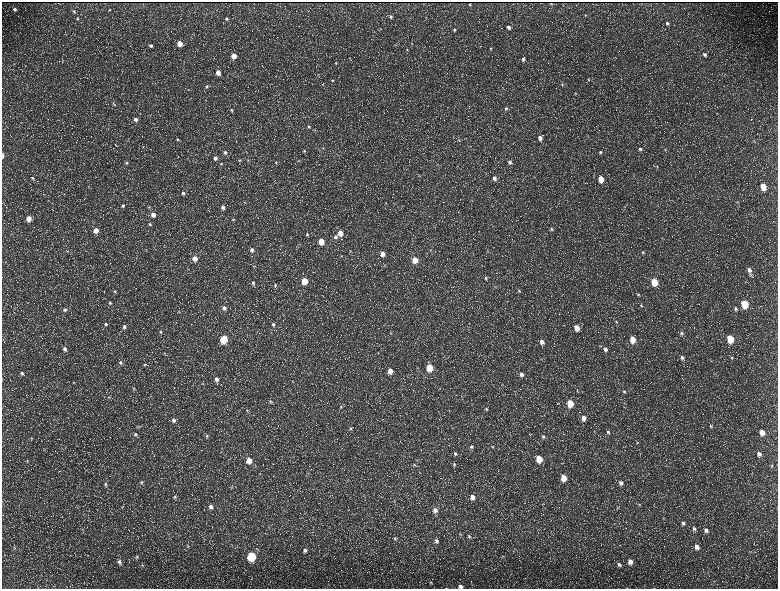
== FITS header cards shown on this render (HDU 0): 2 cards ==
NAXIS1  =                 1552 / length of data axis 1
NAXIS2  =                 1173 / length of data axis 2

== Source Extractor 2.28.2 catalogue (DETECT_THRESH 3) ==
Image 1552 x 1173 px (HDU 0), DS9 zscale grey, zoomed out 1/2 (1 PNG px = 2 x 2 image px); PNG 780 x 591 px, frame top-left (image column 1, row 1173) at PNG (2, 2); no overlay
Background 216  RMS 9.7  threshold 29.1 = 3 sigma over >= 5 px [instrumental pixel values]
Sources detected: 231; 36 cannot appear on this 1/2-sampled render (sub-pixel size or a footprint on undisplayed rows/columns) and are not listed; the other 195 listed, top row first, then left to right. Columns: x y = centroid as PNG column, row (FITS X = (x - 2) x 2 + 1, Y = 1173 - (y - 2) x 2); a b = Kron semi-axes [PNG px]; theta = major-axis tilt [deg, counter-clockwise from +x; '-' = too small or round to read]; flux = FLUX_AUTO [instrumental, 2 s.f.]
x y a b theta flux
551 3 2 1 - 1100
470 5 2 2 - 1400
15 9 3 3 - 4000
110 10 4 2 - 1200
74 11 4 4 - 2600
585 15 3 3 - 1300
391 17 4 3 - 3000
77 18 4 3 - 2600
226 19 4 4 - 3100
667 23 4 4 - 3800
508 27 5 4 - 6900
381 28 3 3 - 1100
454 30 4 4 - 2900
180 43 4 4 - 23000
412 43 3 3 - 1200
151 46 4 4 - 4600
490 48 4 3 - 2100
407 50 3 3 - 1400
705 54 5 4 - 4900
234 56 4 4 - 22000
349 58 3 2 - 910
523 59 4 4 - 4600
336 63 5 4 - 2400
14 64 4 2 - 1300
218 72 4 4 - 15000
588 79 4 3 - 1800
333 80 4 4 - 2500
562 84 4 3 - 1900
323 85 4 3 - 1600
206 86 4 4 - 2500
575 93 4 3 - 1800
113 104 5 4 - 3100
506 108 5 5 - 3800
231 110 4 4 - 2800
135 119 5 5 - 7200
309 127 4 3 - 2100
453 137 3 2 - 1000
540 138 5 4 - 11000
178 139 5 4 - 3000
459 139 4 3 - 1600
754 141 3 2 - 940
116 145 4 2 - 1500
143 147 3 3 - 1600
640 149 5 4 - 4400
665 150 3 3 - 1400
304 151 4 3 - 2000
225 152 5 5 - 5000
600 152 4 4 - 3300
2 155 4 2 - 5100
215 158 4 4 - 6000
240 160 4 3 - 1900
247 160 3 2 - 1000
298 161 4 3 - 1600
276 162 4 4 - 2100
510 162 5 4 - 5800
126 163 5 5 - 3800
221 164 4 4 - 2700
657 166 4 3 - 1800
420 176 3 3 - 1200
33 178 4 3 - 2700
494 178 4 4 - 8000
601 179 5 4 - 32000
763 187 5 4 - 36000
183 193 5 4 - 5200
386 203 4 2 - 1200
123 206 5 4 - 4700
149 207 5 3 - 1800
223 207 5 5 - 7100
624 207 3 2 - 930
153 215 5 4 - 12000
29 218 4 4 - 20000
233 219 5 3 - 1900
150 224 4 4 - 2600
551 229 5 4 - 3700
96 230 4 4 - 18000
340 233 5 4 - 19000
307 234 4 4 - 3200
335 237 5 4 - 4800
321 241 4 4 - 31000
252 250 5 5 - 7300
67 251 4 2 - 1500
643 252 5 4 - 3200
382 254 5 4 - 16000
341 256 4 3 - 1200
195 259 5 5 - 16000
415 260 5 4 - 29000
385 265 4 3 - 1700
254 266 4 3 - 1800
749 270 8 4 -72 9900
486 278 4 4 - 3100
304 281 5 4 - 40000
654 282 5 4 - 65000
253 283 6 5 - 4800
275 285 5 4 - 2900
115 291 4 4 - 2200
519 291 5 4 - 2800
638 294 5 4 - 2800
110 303 4 3 - 2400
745 304 5 4 - 89000
641 306 6 4 -38 3300
224 308 5 4 - 7700
735 309 5 4 - 4200
65 310 5 4 - 4500
616 322 5 4 - 3400
105 324 5 4 - 3000
273 324 5 4 - 4800
124 327 5 4 - 5100
577 328 5 4 - 24000
160 332 5 4 - 3000
391 333 3 2 - 1000
682 333 6 5 - 4700
224 339 5 4 - 92000
730 339 5 4 - 74000
632 340 5 4 - 32000
542 342 5 4 - 10000
600 345 4 4 - 2300
65 349 5 4 - 5800
605 349 6 5 - 8300
732 357 5 4 - 2200
682 358 6 5 - 5900
120 362 5 4 - 3900
145 364 4 4 - 2400
429 367 5 4 - 62000
390 371 5 5 - 16000
22 373 5 4 - 4700
521 374 5 4 - 7500
216 379 5 5 - 8900
73 383 5 2 - 1200
203 384 5 3 - 2100
134 388 5 3 - 2200
577 390 4 3 - 1500
624 391 5 4 - 3600
109 397 4 3 - 1500
270 401 5 4 - 2600
570 403 5 4 - 52000
624 403 3 3 - 1500
341 407 5 4 - 3300
486 409 4 4 - 2600
247 410 4 3 - 2100
584 418 6 5 - 11000
174 420 5 4 - 6200
138 426 5 3 - 1500
711 426 6 4 -59 3500
350 428 5 4 - 3600
594 431 5 2 - 1100
608 432 5 4 - 3700
762 432 5 4 - 22000
135 434 5 5 - 3500
207 436 5 5 - 3200
543 437 5 4 - 4000
31 438 4 3 - 1900
637 443 5 4 - 2600
471 447 5 5 - 4700
493 447 4 3 - 1700
455 454 5 4 - 4500
759 454 6 5 - 9000
539 459 5 4 - 51000
249 460 5 5 - 24000
27 461 4 3 - 1800
454 464 5 4 - 2900
414 465 5 3 - 2400
772 465 5 4 - 2400
260 474 5 3 - 1500
563 478 5 4 - 32000
142 482 5 4 - 2800
621 483 6 5 - 8100
105 484 7 5 -89 5000
231 487 4 3 - 1900
175 497 5 5 - 3400
472 497 5 4 - 12000
639 505 4 4 - 2000
211 507 6 5 - 8100
617 508 3 3 - 1800
435 510 6 5 - 10000
683 523 6 5 - 5600
694 529 6 5 - 5800
706 530 7 5 -58 8600
460 534 5 3 - 2100
469 536 6 4 -48 4100
395 539 5 4 - 2800
437 541 6 5 - 5900
188 546 5 4 - 2200
697 547 6 5 - 11000
14 548 4 3 - 2000
305 550 5 5 - 7000
251 556 5 4 - 160000
503 556 4 4 - 2000
137 557 5 3 - 2000
119 562 6 4 -62 5600
630 562 5 5 - 13000
142 565 4 3 - 1600
619 565 6 4 -36 4900
431 582 4 4 - 2600
461 586 5 4 - 7000
446 588 3 2 - 620
At the frame edge (FLAGS 8, measured only in part): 3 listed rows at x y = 2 155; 461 586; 446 588
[36 sub-pixel or undisplayed-footprint detections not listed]